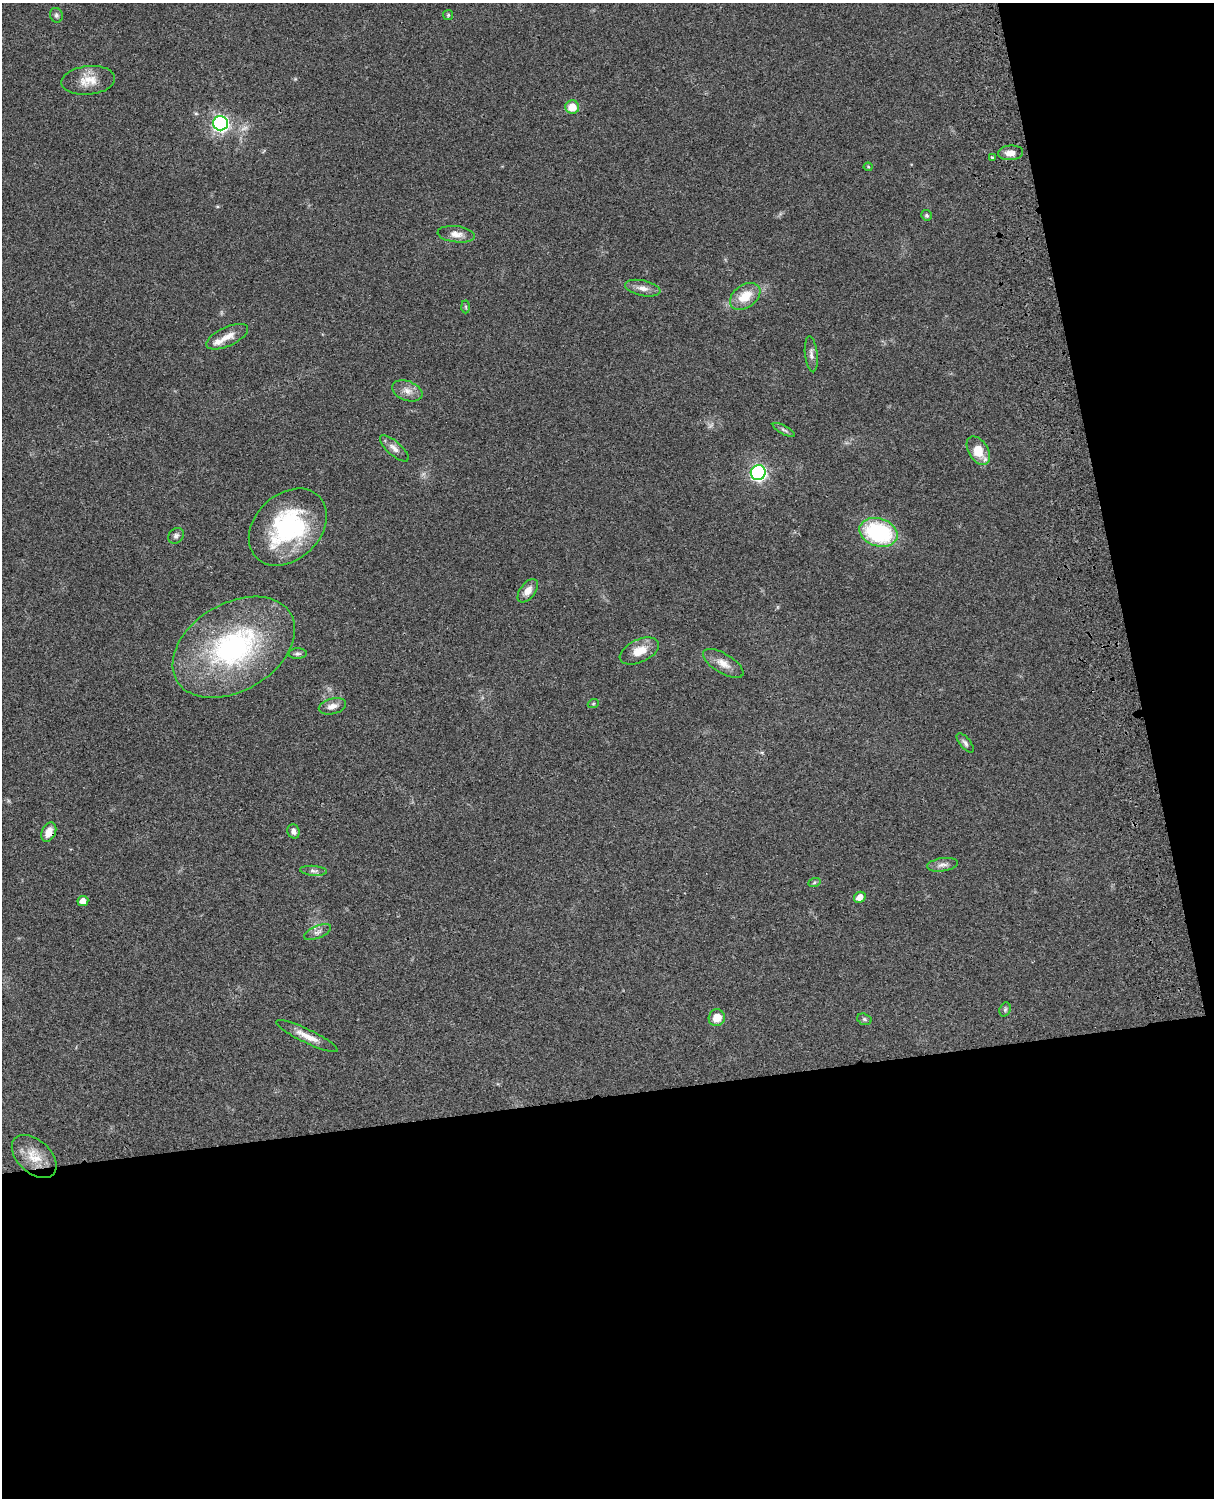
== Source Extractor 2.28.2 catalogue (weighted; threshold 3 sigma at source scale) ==
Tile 12 of 4 x 3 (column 4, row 3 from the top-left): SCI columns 3758-4969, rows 277-1772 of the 5087 x 4926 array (HDU 1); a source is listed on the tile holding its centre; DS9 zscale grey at full resolution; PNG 1216 x 1500 px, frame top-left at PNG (2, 3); each listed source drawn as its Kron ellipse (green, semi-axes under 4 px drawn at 4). Shown black and unused: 33% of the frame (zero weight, under 3 of 4 exposures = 6% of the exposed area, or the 3 px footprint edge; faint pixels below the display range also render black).
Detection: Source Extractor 2.28.2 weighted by HDU 2 'WHT'; one run over the whole footprint, this tile lists its part. Background 0.0787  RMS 0.0058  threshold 0.026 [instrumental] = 3 sigma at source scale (4.5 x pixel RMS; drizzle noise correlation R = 1.50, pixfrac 1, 0.05/0.05 arcsec/px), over >= 5 px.
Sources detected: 45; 1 inside a brighter listed object's ellipse — not listed separately; the other 44 listed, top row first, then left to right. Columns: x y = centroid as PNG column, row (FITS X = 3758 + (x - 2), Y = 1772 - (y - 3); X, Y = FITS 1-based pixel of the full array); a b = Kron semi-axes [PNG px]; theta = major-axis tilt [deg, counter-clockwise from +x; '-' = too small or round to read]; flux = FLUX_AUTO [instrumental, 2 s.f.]
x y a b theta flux
56 15 7 6 - 1.5
448 15 5 5 - 0.81
88 80 27 14 6 9.7
572 107 7 7 - 8.6
220 123 7 7 - 180
1010 153 12 7 4 4.3
992 157 3 3 - 0.82
868 167 4 4 - 0.55
927 215 5 5 - 0.86
456 234 19 8 -6 4.4
643 288 18 7 -12 4.1
745 296 17 11 36 12
466 307 6 4 -88 0.82
227 337 22 9 24 6.2
811 354 18 6 -84 2.8
407 391 16 9 -21 4.6
784 430 12 3 -28 1.3
394 448 18 7 -41 3.7
978 451 16 9 -58 12
758 472 7 7 - 160
288 527 44 32 44 66
878 532 19 14 -17 59
176 536 8 7 - 1.7
528 591 13 7 53 4.6
234 647 66 44 31 110
639 651 21 11 25 9
298 654 9 5 2 1.4
723 663 23 9 -31 5.9
593 704 5 3 - 0.61
332 706 14 7 15 4.1
965 743 11 5 -50 1.8
293 831 7 6 - 2.1
49 832 10 7 64 6.7
942 865 15 6 9 2.9
313 871 13 5 -5 2
814 883 6 4 20 0.87
860 897 6 5 - 4.6
83 901 5 5 - 4.8
318 932 14 6 23 2.4
1005 1009 7 5 70 1.1
717 1018 8 8 - 7.4
864 1019 7 5 -17 1.1
307 1036 34 7 -26 6.7
34 1157 26 16 -43 12
Overlapping masked pixels (flux is a lower limit): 1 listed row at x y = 49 832